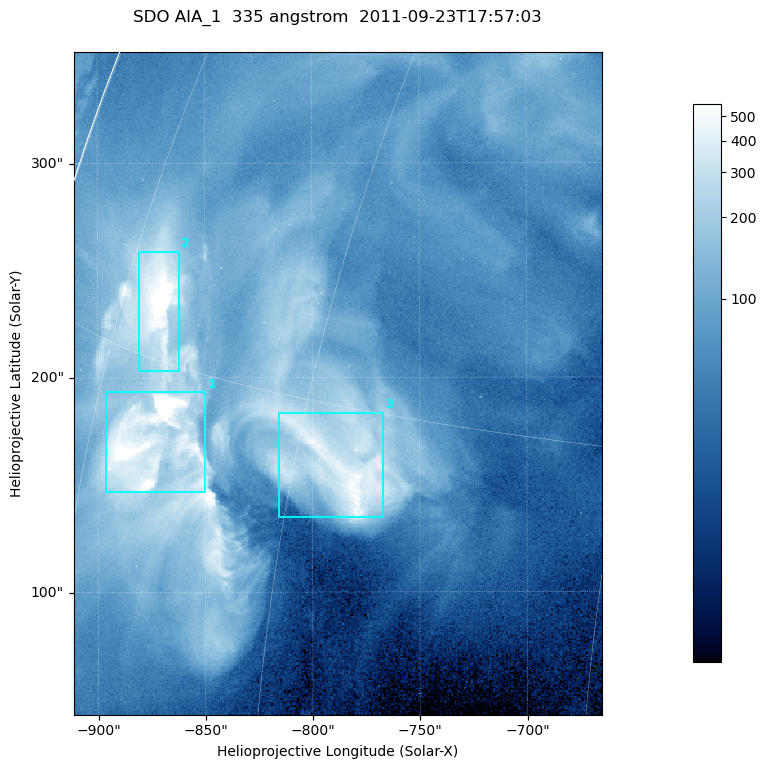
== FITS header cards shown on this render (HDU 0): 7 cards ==
TELESCOP= 'SDO     '           /
INSTRUME= 'AIA_1   '           /
WAVELNTH=                  335 /
WAVEUNIT= 'angstrom'           /
DATE-OBS= '2011-09-23T17:57:03.62' /
CTYPE1  = 'HPLN-TAN'           /
CTYPE2  = 'HPLT-TAN'           /

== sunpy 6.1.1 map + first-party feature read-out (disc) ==
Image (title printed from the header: SDO AIA_1  335 angstrom  2011-09-23T17:57:03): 410 x 514 px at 0.601 arcsec/px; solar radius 957 arcsec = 1592 px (partial field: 2.6% of the solar disc is inside the frame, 99% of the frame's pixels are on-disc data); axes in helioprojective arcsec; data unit not stated in the header (colour bar unlabelled)
Pointing: header CRPIX1/2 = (2042.06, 2043.86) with CRVAL1/2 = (0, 0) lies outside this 410 x 514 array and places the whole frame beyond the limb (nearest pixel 1.41 R_sun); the SolarSoft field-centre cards XCEN/YCEN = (-788.1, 197.3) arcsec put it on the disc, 1307 arcsec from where CRPIX/CRVAL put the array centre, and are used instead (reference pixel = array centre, CRVAL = XCEN/YCEN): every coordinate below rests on XCEN/YCEN
Orientation: roll -0.142 deg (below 1 deg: not rotated)
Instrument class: DISC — disc imager (sunpy class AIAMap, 335 A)
Bright regions (active regions / flare kernels): reference = the on-disc median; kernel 3 px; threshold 5 sigma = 272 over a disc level ~72.8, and >= 1.15x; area >= 210 px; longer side >= 5 px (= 3 arcsec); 3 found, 3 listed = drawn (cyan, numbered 1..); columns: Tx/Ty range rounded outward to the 2 arcsec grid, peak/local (2 s.f.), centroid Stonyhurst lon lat
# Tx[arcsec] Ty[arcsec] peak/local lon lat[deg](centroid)
1 -898..-850 146..194 25 -70 +13
2 -882..-862 202..260 12 -72 +17
3 -816..-766 134..184 7.4 -57 +13